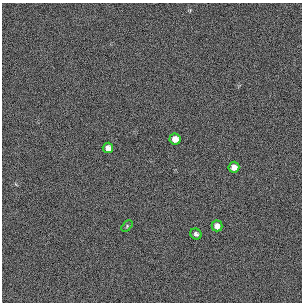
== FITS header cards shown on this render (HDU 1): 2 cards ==
NAXIS1  =                  300 / length of original image axis
NAXIS2  =                  300 / length of original image axis

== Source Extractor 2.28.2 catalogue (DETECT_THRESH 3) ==
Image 300 x 300 px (HDU 1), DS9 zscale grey, 1 PNG px = 1 image px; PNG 304 x 304 px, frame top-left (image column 1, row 300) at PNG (2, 3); each listed source drawn as its Kron ellipse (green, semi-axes under 4 px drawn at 4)
Background 384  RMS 67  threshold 200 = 3 sigma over >= 5 px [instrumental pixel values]
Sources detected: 6; all 6 listed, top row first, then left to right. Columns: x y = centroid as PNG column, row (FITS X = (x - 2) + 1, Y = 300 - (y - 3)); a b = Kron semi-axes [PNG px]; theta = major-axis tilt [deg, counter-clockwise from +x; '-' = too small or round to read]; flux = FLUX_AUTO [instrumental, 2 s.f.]
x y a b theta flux
175 139 6 5 - 33000
108 148 5 5 - 24000
234 167 5 5 - 26000
127 226 7 4 48 6700
217 226 5 5 - 26000
196 234 6 5 - 12000